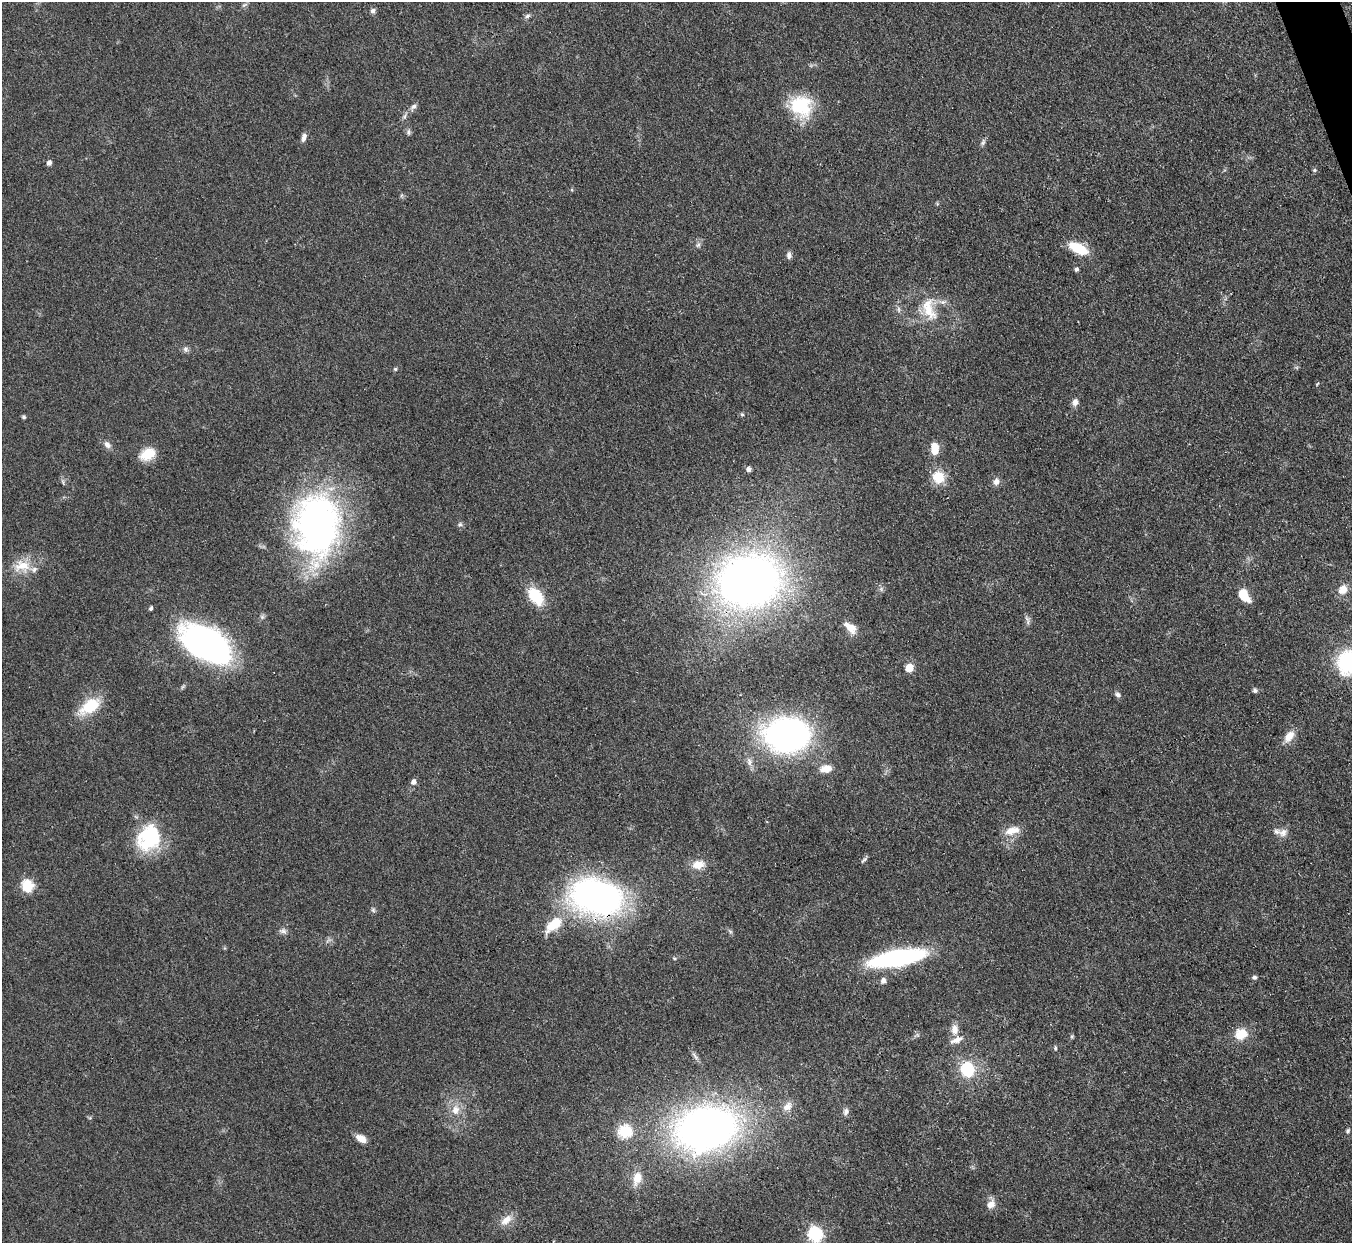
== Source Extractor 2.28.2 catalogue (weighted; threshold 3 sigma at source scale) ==
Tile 10 of 4 x 4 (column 2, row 3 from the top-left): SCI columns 1354-2703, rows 1517-2757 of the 5406 x 5391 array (HDU 1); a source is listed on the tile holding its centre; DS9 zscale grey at full resolution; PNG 1354 x 1245 px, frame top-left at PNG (2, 2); no overlay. Shown black and unused: <1% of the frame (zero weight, under 3 of 4 exposures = <1% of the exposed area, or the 3 px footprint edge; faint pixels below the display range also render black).
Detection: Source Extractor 2.28.2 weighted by HDU 2 'WHT'; one run over the whole footprint, this tile lists its part. Background 0.0857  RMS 0.0062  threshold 0.0278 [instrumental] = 3 sigma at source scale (4.5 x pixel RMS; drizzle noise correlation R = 1.50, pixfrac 1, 0.05/0.05 arcsec/px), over >= 5 px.
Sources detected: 85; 4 inside a brighter listed object's ellipse — not listed separately; the other 81 listed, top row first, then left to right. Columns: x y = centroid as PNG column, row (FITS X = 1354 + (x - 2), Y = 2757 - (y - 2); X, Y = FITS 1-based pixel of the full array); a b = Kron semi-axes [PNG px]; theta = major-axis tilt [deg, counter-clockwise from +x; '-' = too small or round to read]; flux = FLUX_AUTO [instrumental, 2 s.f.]
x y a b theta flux
373 11 7 6 - 1.6
527 16 8 6 18 1.5
801 106 27 24 -34 34
413 107 11 6 51 2.3
408 132 10 5 -90 1.4
304 137 12 6 73 2.5
983 142 9 5 74 1.6
49 163 5 5 - 2.4
1314 170 5 5 - 0.93
698 245 8 6 72 1.8
1078 248 21 10 -26 18
789 255 9 6 85 2.3
1076 269 5 5 - 1.4
899 309 9 4 -82 1.5
928 311 29 15 -50 18
185 349 8 7 - 1.9
395 369 4 4 - 0.98
1317 384 5 3 - 0.56
1075 402 8 7 - 3.3
742 414 5 5 - 0.91
24 417 5 4 - 0.97
107 445 11 7 -44 3
934 449 15 8 -84 8.9
147 454 18 11 26 13
748 469 5 5 - 2.3
938 477 14 13 - 13
996 481 9 8 - 3
460 524 6 5 - 1.2
317 525 76 53 89 210
22 566 25 16 5 14
749 581 57 46 13 420
881 589 6 5 - 1.4
1343 589 12 10 55 6.3
1244 595 13 8 -58 15
536 596 21 12 -52 23
151 608 4 4 - 1.4
1027 620 14 4 -71 2
850 627 15 11 -52 6.8
206 643 45 25 -32 220
1350 662 26 24 34 67
909 668 5 5 - 19
1255 690 6 5 - 1.5
1118 695 8 7 - 1.8
90 706 28 14 34 22
786 734 36 27 3 210
1289 736 18 10 51 7
749 762 13 8 -79 3.5
826 769 13 9 7 7
413 782 6 5 - 2.7
1012 830 22 10 13 8.1
1283 833 12 10 45 4.2
150 837 28 21 59 52
864 860 10 4 44 1.3
698 865 17 11 10 7.9
27 886 6 6 - 56
597 897 47 31 -9 220
373 910 7 6 - 1.3
554 924 24 12 40 19
283 931 11 7 -1 2.3
730 931 7 4 -19 0.95
674 958 5 4 - 0.77
897 958 39 12 10 140
1254 977 6 5 - 1.3
883 980 7 6 - 2.4
954 1029 13 9 -85 4.9
1241 1034 15 12 19 12
1072 1036 6 4 72 0.85
1055 1048 6 4 -83 0.92
695 1056 14 5 -55 2.2
967 1070 13 11 -74 28
787 1106 15 10 40 5.5
455 1110 14 11 84 7.1
846 1112 10 7 74 2.3
706 1128 52 37 13 360
625 1131 19 18 - 17
1348 1131 7 5 60 1.1
361 1138 13 8 -29 5.4
637 1178 18 11 73 8.7
991 1204 14 9 70 5
506 1220 19 10 37 6.6
815 1234 7 6 - 120
Overlapping masked pixels (flux is a lower limit): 1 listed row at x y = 597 897
Isophote crosses this tile's border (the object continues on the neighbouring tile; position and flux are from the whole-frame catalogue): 2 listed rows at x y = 1350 662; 815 1234